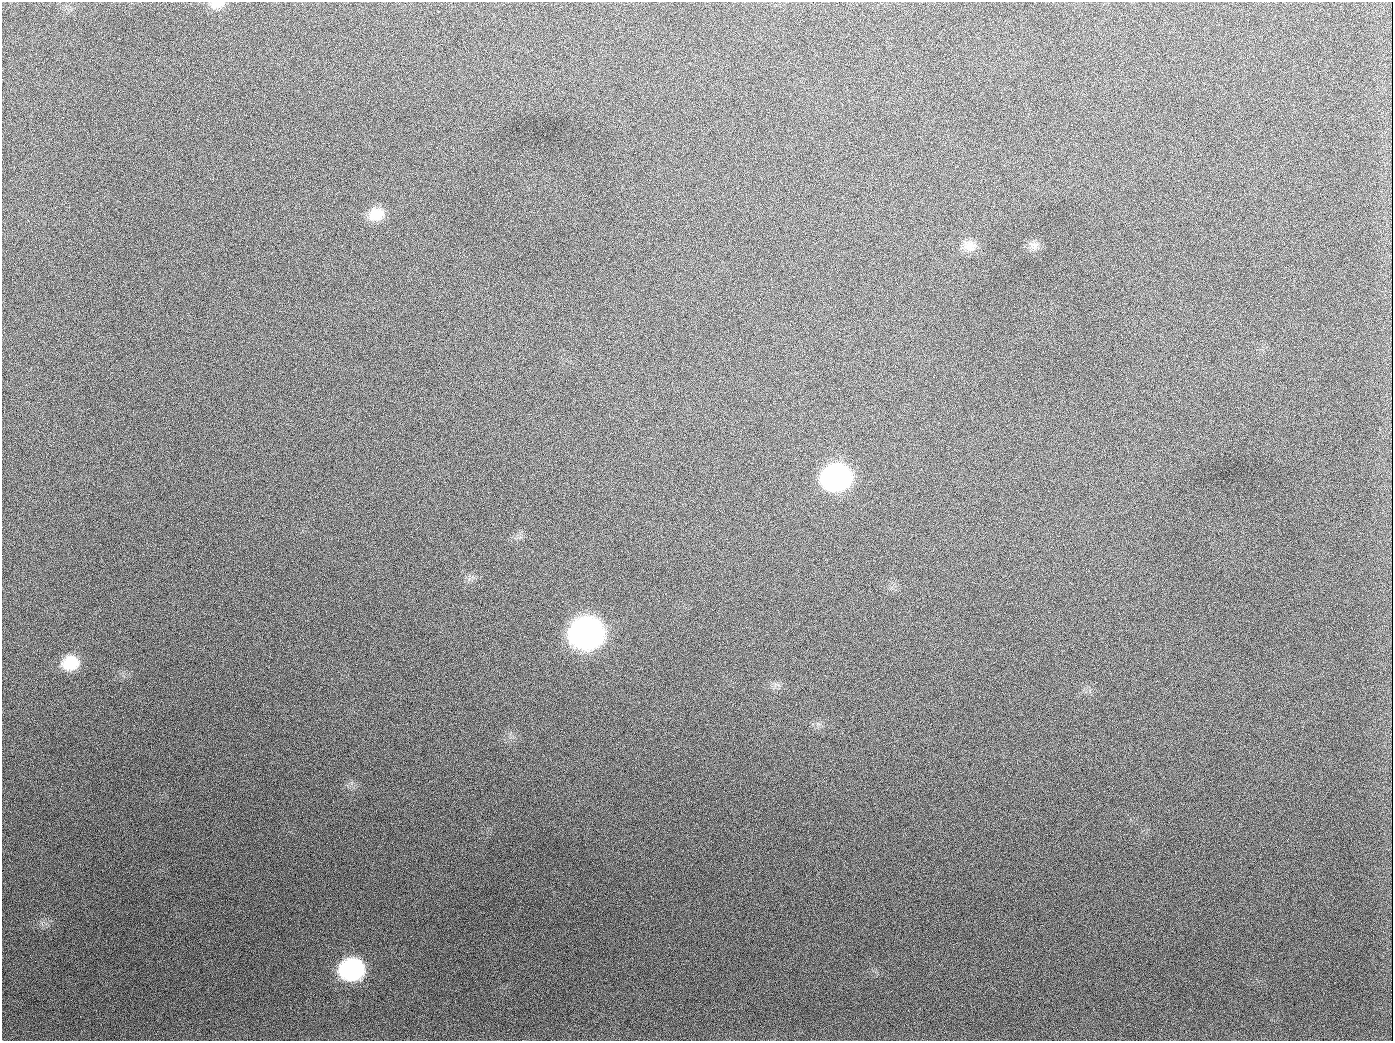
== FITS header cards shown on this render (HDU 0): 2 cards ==
NAXIS1  =                 1391
NAXIS2  =                 1039

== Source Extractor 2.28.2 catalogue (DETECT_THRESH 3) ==
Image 1391 x 1039 px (HDU 0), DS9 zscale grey, 1 PNG px = 1 image px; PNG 1395 x 1043 px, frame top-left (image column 1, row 1039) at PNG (2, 2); no overlay
Background 1870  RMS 79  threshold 236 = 3 sigma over >= 5 px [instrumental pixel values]
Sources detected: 11; all 11 listed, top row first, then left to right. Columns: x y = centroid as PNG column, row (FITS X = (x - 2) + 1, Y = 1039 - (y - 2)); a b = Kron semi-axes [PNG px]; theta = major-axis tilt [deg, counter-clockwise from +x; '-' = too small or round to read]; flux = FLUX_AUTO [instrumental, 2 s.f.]
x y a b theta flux
217 4 18 9 9 4.6e+04
189 126 3 2 - 6.5e+03
376 214 18 14 18 1.0e+05
1034 245 16 10 -11 3.4e+04
969 246 18 14 -14 6.6e+04
654 407 2 2 - 3.7e+03
836 477 19 16 7 1.8e+06
587 633 20 17 7 4.2e+06
70 663 18 14 10 1.4e+05
352 969 19 16 3 8.2e+05
944 1026 2 2 - 5.2e+03
At the frame edge (FLAGS 8, measured only in part): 1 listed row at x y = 217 4